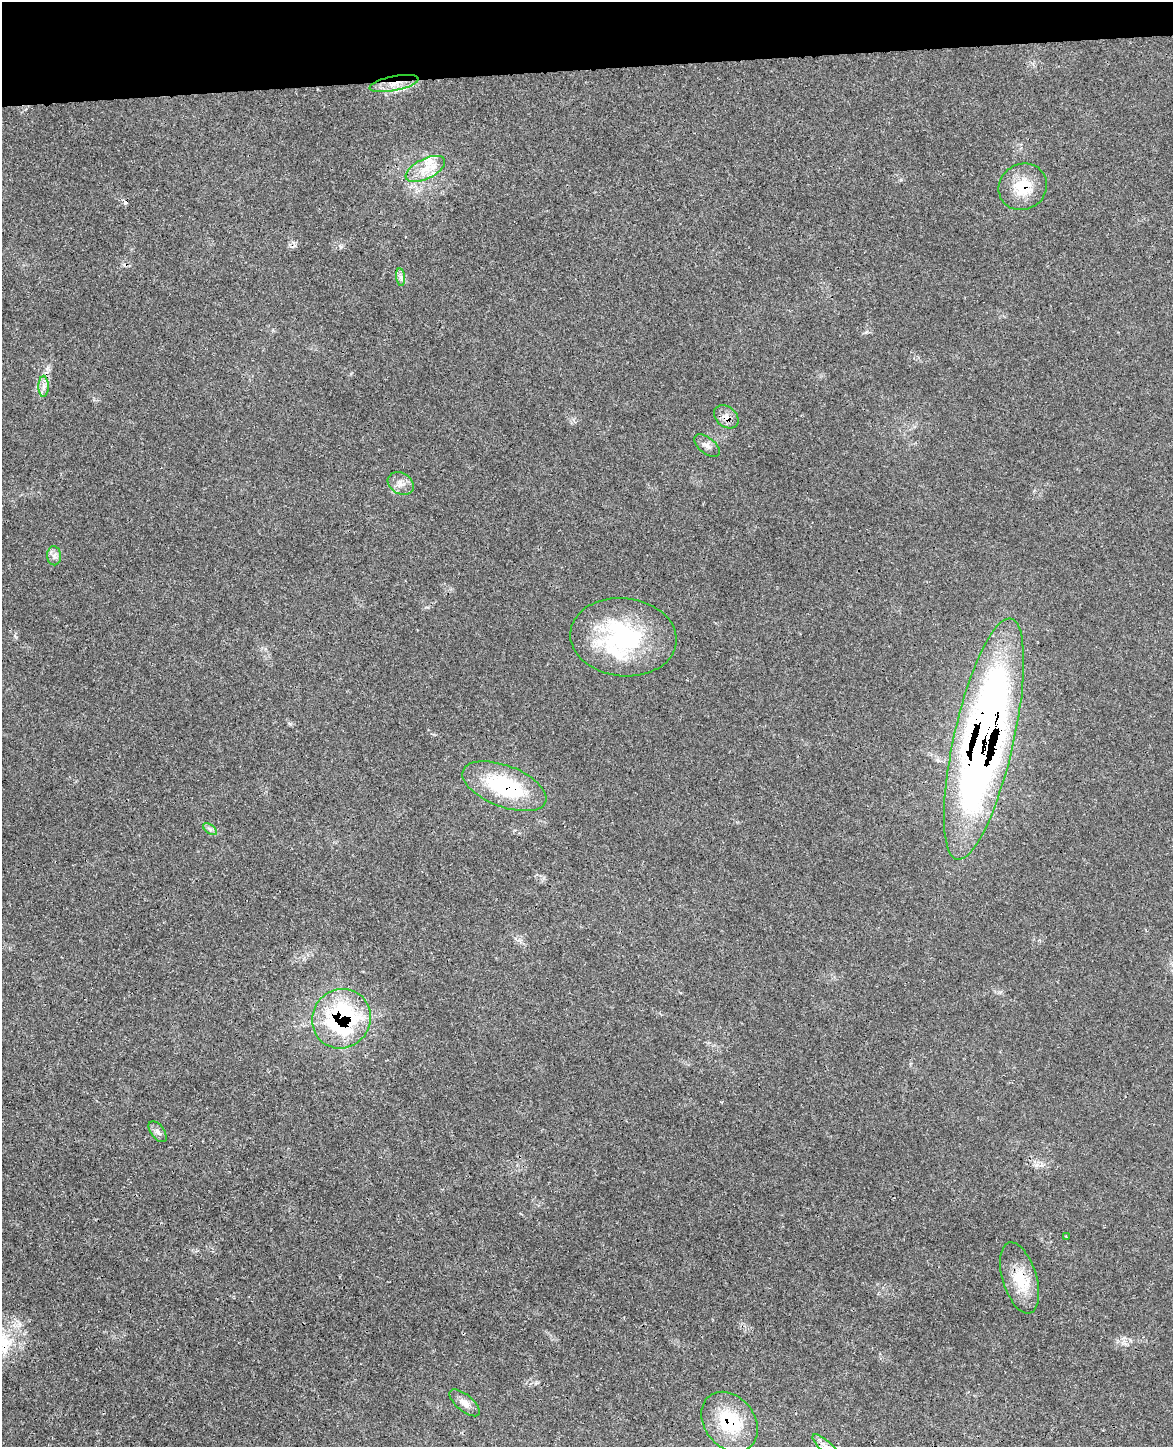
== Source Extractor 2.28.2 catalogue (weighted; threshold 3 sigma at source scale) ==
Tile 3 of 4 x 3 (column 3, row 1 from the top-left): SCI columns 2393-3563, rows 3036-4480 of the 4800 x 4732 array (HDU 1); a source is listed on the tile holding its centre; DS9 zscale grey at full resolution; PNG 1175 x 1449 px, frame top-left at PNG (2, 2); each listed source drawn as its Kron ellipse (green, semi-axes under 4 px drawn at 4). Shown black and unused: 5% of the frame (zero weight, under 3 of 4 exposures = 6% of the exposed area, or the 3 px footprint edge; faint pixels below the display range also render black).
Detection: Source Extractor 2.28.2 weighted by HDU 2 'WHT'; one run over the whole footprint, this tile lists its part. Background 0.0423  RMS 0.0029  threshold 0.0131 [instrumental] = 3 sigma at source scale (4.5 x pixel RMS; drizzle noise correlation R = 1.50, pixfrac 1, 0.05/0.05 arcsec/px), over >= 5 px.
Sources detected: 24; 1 cosmic-ray / hot-pixel residue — neither listed nor drawn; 3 inside a brighter listed object's ellipse — not listed separately; the other 20 listed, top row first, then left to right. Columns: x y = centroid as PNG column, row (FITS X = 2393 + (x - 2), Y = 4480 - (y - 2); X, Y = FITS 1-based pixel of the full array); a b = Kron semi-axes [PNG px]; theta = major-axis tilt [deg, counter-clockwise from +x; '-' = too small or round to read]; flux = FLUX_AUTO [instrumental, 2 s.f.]
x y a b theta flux
394 84 25 7 11 4.4
425 169 21 10 26 5
1023 187 25 22 34 9.2
401 277 9 4 -82 0.88
43 386 10 5 90 1.3
726 417 13 10 -38 2.4
707 446 15 8 -39 1.7
401 483 14 10 -31 2.4
54 556 9 7 -88 1.3
623 637 53 39 -6 38
984 739 123 30 77 230
504 786 44 20 -21 26
210 829 8 4 -37 0.67
341 1019 30 29 - 46
158 1132 12 6 -53 1.3
1066 1236 3 2 - 0.25
1019 1278 37 17 -73 9.8
465 1403 18 8 -39 2.3
730 1422 33 25 -52 15
825 1446 16 5 -41 1.8
Overlapping masked pixels (flux is a lower limit): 8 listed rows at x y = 394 84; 1023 187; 726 417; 984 739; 504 786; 341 1019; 1019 1278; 730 1422
Isophote crosses this tile's border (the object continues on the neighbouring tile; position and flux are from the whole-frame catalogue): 1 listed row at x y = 825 1446
Unlisted compact peaks at least as high as the median listed source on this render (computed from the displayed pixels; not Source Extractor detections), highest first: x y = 290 724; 866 332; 1036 1165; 15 636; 519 940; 1130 1340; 901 179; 1039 940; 351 374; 721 1102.